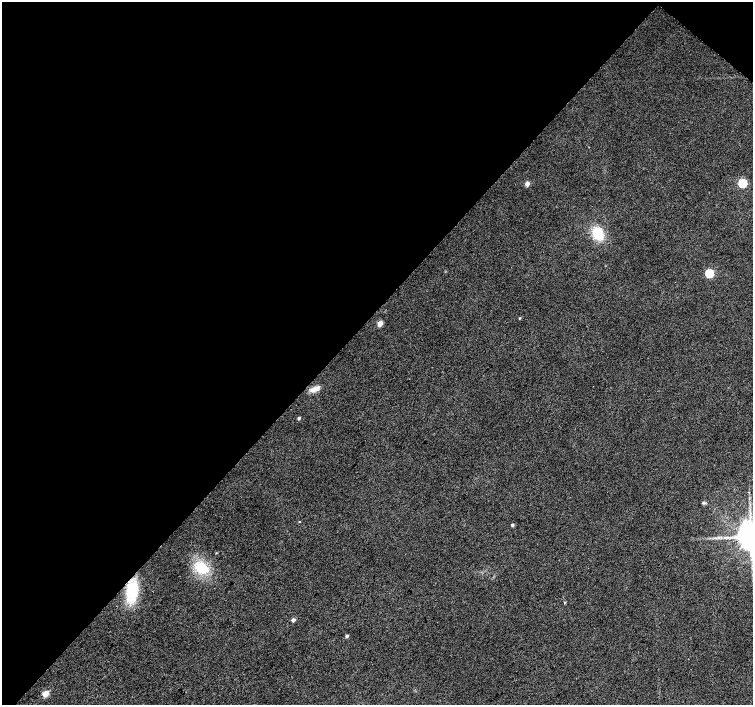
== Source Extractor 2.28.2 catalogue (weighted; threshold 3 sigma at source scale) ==
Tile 2 of 4 x 4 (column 2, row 1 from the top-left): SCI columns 1508-3009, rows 4454-5859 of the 6013 x 6028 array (HDU 1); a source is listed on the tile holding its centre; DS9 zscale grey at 2 x 2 block average (1 PNG px = mean of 2 x 2 image px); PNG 755 x 707 px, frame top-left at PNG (2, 2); no overlay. Shown black and unused: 46% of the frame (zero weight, under 2 of 3 exposures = <1% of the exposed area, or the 3 px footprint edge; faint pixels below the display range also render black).
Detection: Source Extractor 2.28.2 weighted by HDU 2 'WHT'; one run over the whole footprint, this tile lists its part. Background 0.0342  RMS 0.0086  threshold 0.0388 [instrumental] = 3 sigma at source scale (4.5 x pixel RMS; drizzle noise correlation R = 1.50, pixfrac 1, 0.0396/0.0396 arcsec/px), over >= 5 px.
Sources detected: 20; all 20 listed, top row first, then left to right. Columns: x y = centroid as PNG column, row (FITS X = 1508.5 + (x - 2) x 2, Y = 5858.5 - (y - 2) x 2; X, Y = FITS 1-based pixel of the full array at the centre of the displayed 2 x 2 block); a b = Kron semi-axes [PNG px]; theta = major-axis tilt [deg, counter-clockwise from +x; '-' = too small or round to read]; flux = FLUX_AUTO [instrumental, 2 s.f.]
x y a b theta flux
742 183 4 3 - 130
527 184 3 3 - 18
598 233 12 9 -64 60
709 273 3 3 - 120
520 318 3 2 - 1.9
380 323 3 3 - 36
315 389 15 6 23 14
299 418 3 2 - 4.7
703 503 4 4 - 2.8
300 522 2 2 - 1.5
512 525 3 2 - 4.8
751 536 6 6 - 4000
728 537 4 2 - 2.2
216 553 3 2 - 1.2
201 567 13 11 -37 64
132 591 18 10 86 95
565 602 3 2 - 1.3
293 620 3 3 - 11
347 636 3 2 - 5.7
45 694 3 3 - 51
Isophote crosses this tile's border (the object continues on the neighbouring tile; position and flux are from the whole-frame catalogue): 1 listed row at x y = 751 536